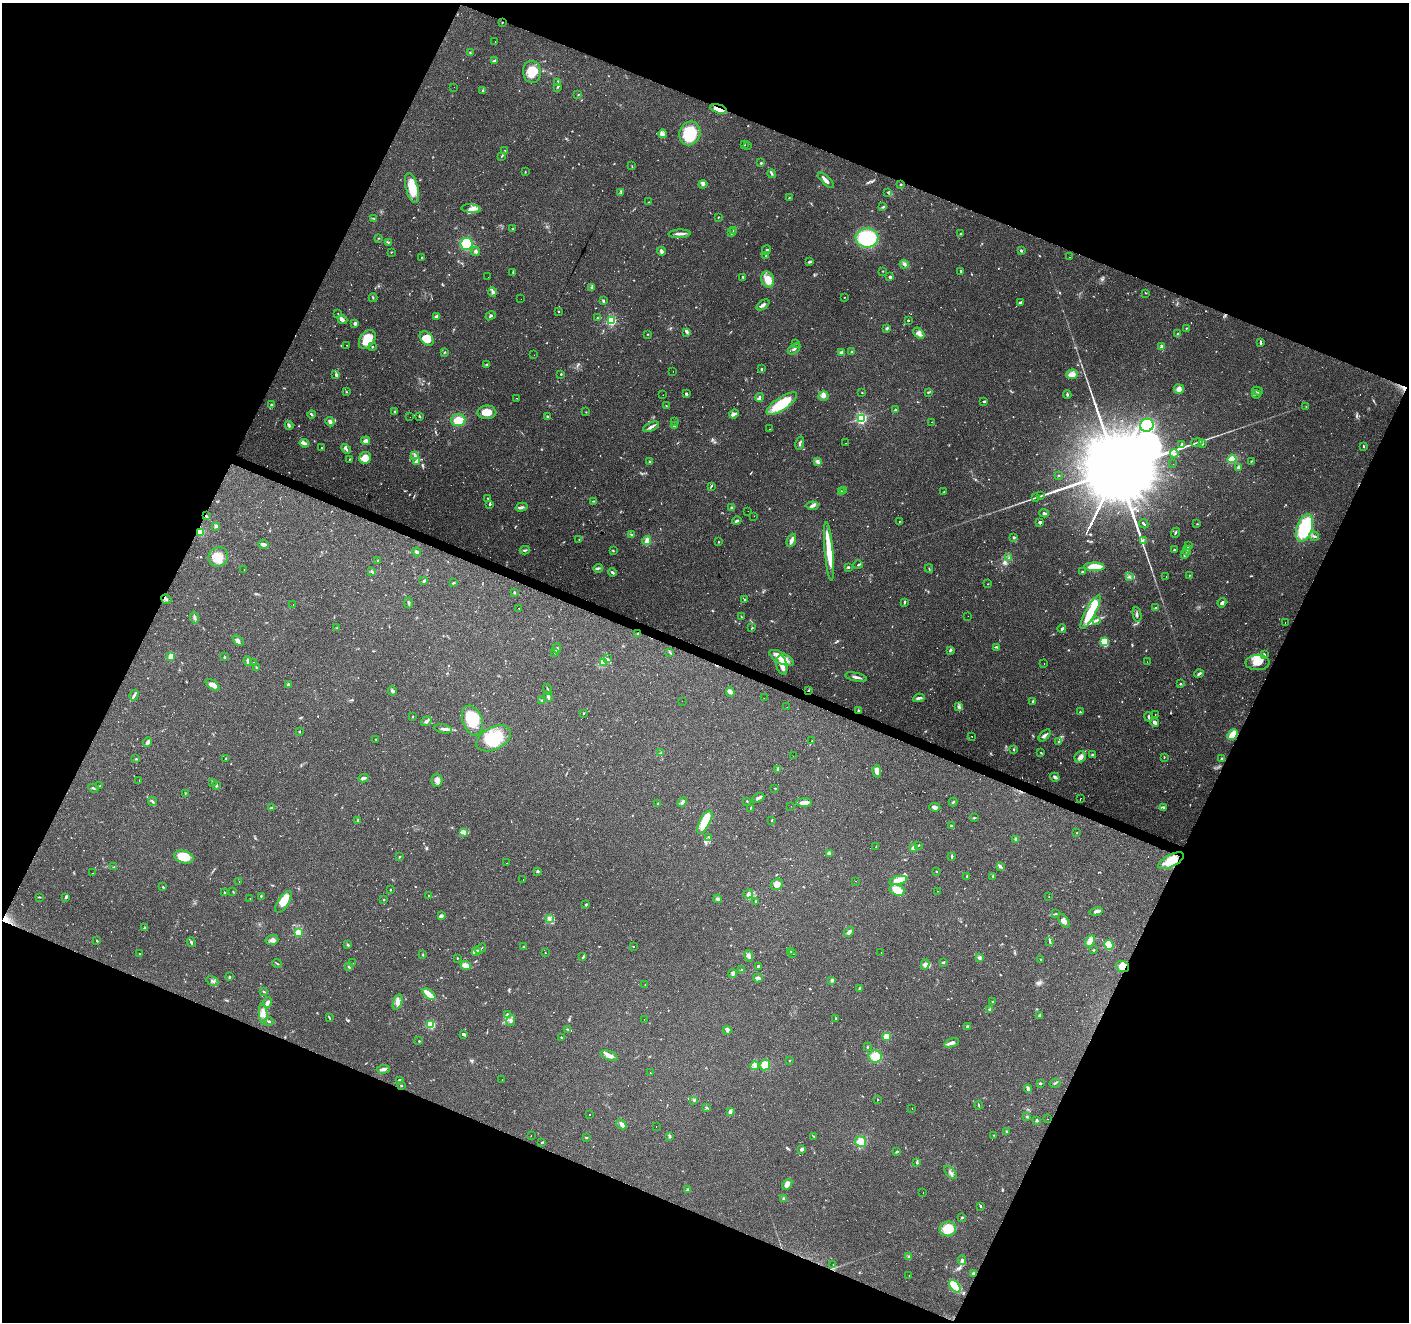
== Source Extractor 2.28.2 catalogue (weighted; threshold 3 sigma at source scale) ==
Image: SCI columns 1-5626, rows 204-5482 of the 5631 x 5751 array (HDU 1 of 3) = the unmasked area's bounding box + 8 px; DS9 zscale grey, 4 x 4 block average (1 PNG px = mean of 4 x 4 image px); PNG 1411 x 1324 px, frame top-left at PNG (2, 3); each listed source drawn as its Kron ellipse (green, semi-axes under 4 px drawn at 4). Shown black and unused: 44% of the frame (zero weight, under 2 of 3 exposures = <1% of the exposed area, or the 3 px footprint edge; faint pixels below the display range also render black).
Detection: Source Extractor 2.28.2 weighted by HDU 2 'WHT'. Background 0.0879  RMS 0.0051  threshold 0.0228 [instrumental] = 3 sigma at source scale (4.5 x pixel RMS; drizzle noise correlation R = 1.50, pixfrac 1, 0.0396/0.0396 arcsec/px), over >= 5 px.
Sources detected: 978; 11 too faint to see at this stretch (4 x 4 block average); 91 cosmic-ray / hot-pixel residue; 1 long thin detection or spike segment (spike, bleed or trail) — neither listed nor drawn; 19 coinciding with a brighter row at this scale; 59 inside a brighter listed object's ellipse — not listed separately; of the other 797, all 500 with FLUX_AUTO >= 1.52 (the completeness limit of this list) listed and drawn (297 fainter detections not listed), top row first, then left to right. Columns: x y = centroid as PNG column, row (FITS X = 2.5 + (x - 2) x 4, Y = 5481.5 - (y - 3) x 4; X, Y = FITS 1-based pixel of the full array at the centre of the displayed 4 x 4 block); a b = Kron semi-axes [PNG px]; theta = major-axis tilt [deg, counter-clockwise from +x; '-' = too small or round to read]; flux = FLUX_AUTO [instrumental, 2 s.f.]
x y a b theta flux
502 23 2 2 - 2
495 41 2 2 - 2.1
470 53 2 2 - 2.3
495 61 3 3 - 5.1
532 72 11 9 -83 50
558 82 3 2 - 3.8
454 87 2 2 - 1.7
557 87 3 2 - 3.1
483 90 3 2 - 2.9
578 95 2 2 - 1.7
719 109 8 4 -15 26
690 133 12 10 68 100
662 134 4 3 - 8.5
744 145 2 2 - 2.3
747 146 2 2 - 1.8
505 150 3 2 - 1.9
502 156 3 2 - 2.2
761 163 2 2 - 4.8
632 166 2 2 - 1.5
525 171 2 2 - 1.7
772 174 4 2 - 4.6
826 180 10 3 -43 16
703 184 4 2 - 4.5
901 184 2 2 - 3.4
412 188 15 6 -75 72
621 192 3 2 - 3
888 192 3 2 - 3
789 198 2 2 - 1.8
649 202 2 2 - 1.5
882 207 3 2 - 2.6
471 209 9 3 -5 16
718 217 3 2 - 1.8
373 218 3 2 - 1.9
513 229 2 2 - 5
734 231 2 2 - 3.1
732 232 3 2 - 2.5
680 234 11 3 2 13
961 234 2 2 - 3.6
378 238 3 2 - 1.8
867 238 11 9 -3 200
388 242 3 2 - 2.5
467 244 6 6 - 82
766 250 5 3 - 5
476 251 4 3 - 6.7
661 251 4 2 - 12
1021 251 2 2 - 4.4
391 252 2 2 - 1.7
766 256 2 2 - 1.9
1070 257 2 2 - 1.7
422 258 2 2 - 6.2
809 262 3 2 - 6.2
904 264 5 3 - 7.3
883 271 2 2 - 1.7
960 271 3 2 - 4.3
513 272 3 2 - 2.8
488 277 2 2 - 4.9
743 277 3 2 - 4.9
890 277 3 2 - 6
768 280 8 6 -66 36
591 287 2 2 - 2.4
493 292 4 4 - 8.4
1146 293 3 2 - 1.8
844 297 2 2 - 3.2
373 298 4 2 - 2.8
521 299 2 2 - 2.2
603 301 4 2 - 3.9
1020 302 4 2 - 6.3
763 305 7 3 36 8.7
559 311 2 2 - 1.8
338 313 2 2 - 1.8
436 316 4 3 - 5.9
491 316 5 2 - 5
597 318 2 2 - 2.9
342 320 5 3 - 6.3
908 320 2 2 - 6.8
611 321 2 2 - 320
355 323 3 3 - 7.5
887 328 3 2 - 5.6
1186 328 2 2 - 2.2
687 332 4 2 - 4.7
919 333 6 4 -45 12
1178 333 3 2 - 2.5
648 334 2 2 - 1.8
427 338 8 5 -49 31
367 340 10 7 55 79
795 343 4 2 - 3.3
1261 343 3 2 - 5.7
347 345 2 2 - 1.7
372 347 3 2 - 1.8
1162 347 2 2 - 61
794 349 7 2 37 5.8
444 352 3 2 - 2.7
852 352 2 2 - 2.2
841 353 4 3 - 7.6
534 355 2 2 - 2.7
487 364 2 2 - 3.1
761 369 2 2 - 7.1
673 371 2 2 - 1.8
561 374 2 2 - 3.2
1072 374 6 4 4 20
336 375 4 2 - 7.9
1179 389 5 4 - 22
1257 391 5 3 - 7.3
346 392 2 2 - 2.4
862 392 2 2 - 2.7
928 392 2 2 - 3
686 394 2 2 - 17
1067 394 4 2 - 4.1
1256 394 4 2 - 4.7
663 395 2 2 - 4.4
823 396 5 4 - 12
516 398 2 2 - 1.7
760 398 4 2 - 6.1
984 401 3 2 - 3.2
782 404 18 6 34 110
271 405 3 2 - 3.7
666 406 2 2 - 1.7
1306 407 2 2 - 1.6
895 410 3 2 - 4.1
394 411 2 2 - 2.1
487 412 9 7 1 36
586 412 2 2 - 1.9
311 414 4 2 - 4.5
734 414 5 3 - 7.9
420 416 2 2 - 2.8
410 417 2 2 - 14
548 417 4 2 - 3.2
861 418 2 2 - 540
458 420 7 6 - 41
674 421 3 2 - 2.7
330 422 5 4 - 9.1
932 422 2 2 - 12
289 425 4 3 - 5.3
1147 425 7 6 - 100
674 426 3 3 - 5.2
651 427 8 3 24 9.9
770 429 2 2 - 2.4
366 441 4 2 - 15
1197 442 6 2 11 4.4
304 443 5 3 - 10
800 443 7 2 75 5.5
846 443 2 2 - 1.7
1182 444 2 2 - 18
1203 444 2 2 - 1.7
1364 447 2 2 - 2.2
322 448 3 2 - 2.7
346 449 6 2 -46 4.7
1174 453 4 3 - 5.5
414 456 3 2 - 3
365 458 6 5 - 33
349 459 2 2 - 2.3
1232 459 4 4 - 30
416 461 4 3 - 7.1
818 461 3 3 - 5.5
1251 461 2 2 - 1.9
650 462 2 2 - 3.2
1173 464 2 2 - 8.3
1238 467 2 2 - 20
1058 475 2 2 - 1.8
711 486 3 2 - 2.9
844 490 2 2 - 1.9
841 492 3 2 - 3.3
944 492 2 2 - 1.8
1040 496 4 2 - 3.1
1036 497 2 2 - 1.8
488 498 2 2 - 2.7
593 501 2 2 - 1.8
490 504 2 2 - 4.4
812 506 6 3 5 7.5
521 507 6 2 14 6
732 508 4 3 - 5.6
748 511 2 2 - 3.3
1044 513 4 2 - 4.9
206 516 3 2 - 3.3
754 516 2 2 - 1.9
737 521 5 2 - 5.9
899 521 2 2 - 28
1040 522 4 2 - 7.5
1144 524 5 2 - 3.9
1197 524 2 2 - 1.6
216 526 2 2 - 26
1305 528 14 7 71 220
200 532 2 2 - 130
1175 533 5 2 - 3.2
632 535 4 3 - 4.9
1314 536 5 2 - 5
1014 537 3 2 - 4.3
579 540 2 2 - 1.6
791 540 7 3 67 13
647 541 4 3 - 20
1143 541 2 2 - 1.6
718 542 3 2 - 2.3
263 544 5 2 - 12
1188 546 2 2 - 2.3
525 550 5 2 - 4.8
1174 550 2 2 - 3.7
1187 550 5 2 - 5
613 551 3 2 - 2.3
829 551 29 4 -85 69
416 552 5 2 - 6.5
1184 555 2 2 - 6.4
218 557 10 9 - 47
1009 558 2 2 - 1.8
378 561 2 2 - 1.6
858 565 4 2 - 3.9
848 567 3 2 - 3.4
1094 567 10 4 0 57
598 568 5 3 - 5
929 569 4 2 - 2.8
244 570 2 2 - 1.6
371 572 3 2 - 3.8
612 572 4 2 - 7
1082 572 2 2 - 2.3
1189 575 2 2 - 2.8
1129 576 2 2 - 2.2
1166 576 2 2 - 1.7
424 581 3 2 - 6.4
453 583 3 2 - 2.3
988 584 2 2 - 1.5
514 592 3 2 - 2.5
166 599 5 2 - 4.4
745 599 2 2 - 2.7
904 602 3 2 - 3.8
409 603 5 2 - 4.6
1222 603 5 3 - 9.3
293 604 2 2 - 15
519 608 2 2 - 58
1155 608 3 2 - 3.1
1090 612 19 5 62 120
1137 614 7 2 -80 5.7
968 616 2 2 - 1.6
194 617 6 3 -77 6.2
741 617 3 2 - 2.2
1096 620 3 2 - 2.7
1285 622 2 2 - 1.9
337 628 2 2 - 3.7
752 628 3 2 - 1.9
1062 629 4 2 - 4.4
638 633 2 2 - 4.9
238 641 6 3 -43 9.3
1104 642 4 4 - 79
997 647 3 2 - 3.7
557 648 5 3 - 5.9
950 650 4 2 - 4.4
555 652 3 2 - 3
670 652 2 2 - 1.6
1264 654 3 2 - 2.5
171 657 2 2 - 70
224 657 3 2 - 2.8
781 658 13 5 -28 50
607 659 3 2 - 4.5
248 661 5 3 - 8.2
604 662 3 2 - 4.1
1147 662 2 2 - 1.5
254 663 2 2 - 4.3
1258 663 12 7 0 44
1044 664 2 2 - 2.9
782 665 9 5 -77 24
257 668 3 2 - 2.5
1199 674 5 2 - 6.4
856 677 11 2 -12 10
1180 684 2 2 - 12
213 685 8 4 -37 16
288 685 3 2 - 7.6
547 689 5 2 - 3.9
808 690 3 2 - 2.2
392 691 4 3 - 5.9
730 692 5 3 - 8.2
134 695 5 2 - 6.1
548 697 5 3 - 6.4
764 698 2 2 - 2.3
919 698 6 2 11 9.3
542 700 2 2 - 1.5
682 701 2 2 - 1.7
1033 701 2 2 - 9.3
787 707 2 2 - 1.8
959 707 4 3 - 5.6
858 711 3 2 - 3.5
1080 712 3 2 - 3.3
583 713 2 2 - 2.1
1155 714 2 2 - 19
413 716 2 2 - 2.6
1148 717 5 2 - 3.9
426 721 5 3 - 10
472 721 15 10 -71 110
1155 722 4 3 - 11
443 729 9 3 -11 11
299 732 3 2 - 2.1
1045 735 7 3 46 9.4
1233 735 6 3 47 57
971 736 2 2 - 1.6
493 738 19 11 26 130
375 739 2 2 - 1.7
812 741 2 2 - 2.2
1059 741 4 2 - 2.6
148 742 5 2 - 15
1014 749 4 2 - 2.8
1041 752 2 2 - 1.5
660 753 2 2 - 1.7
1092 754 3 2 - 2.7
793 756 2 2 - 8.5
1080 757 6 5 - 12
1164 757 2 2 - 2.2
226 758 2 2 - 1.7
136 759 2 2 - 2.6
1222 759 3 2 - 7.2
778 769 4 2 - 5.3
877 771 6 4 -87 17
1055 777 5 3 - 7.7
364 778 5 3 - 7.2
139 780 2 2 - 2.8
437 780 6 5 - 13
212 783 3 2 - 2.3
216 785 4 3 - 5.2
100 786 2 2 - 9.4
93 788 5 2 - 3.5
775 788 3 2 - 2.1
185 793 2 2 - 1.6
758 798 6 3 25 8.8
1080 799 2 2 - 4.5
152 801 5 2 - 3.8
747 801 2 2 - 3.6
682 802 6 3 42 7.9
953 802 4 2 - 3
804 803 8 3 0 28
658 804 3 2 - 3.5
791 806 2 2 - 1.7
935 807 5 3 - 9.1
1163 807 4 2 - 3.7
272 808 3 2 - 3.4
750 809 2 2 - 1.5
974 818 3 2 - 2.5
772 820 3 2 - 2.1
358 821 3 2 - 6.3
705 822 13 5 61 89
951 826 4 2 - 4.4
464 833 4 2 - 5.1
1077 833 2 2 - 1.6
709 837 3 2 - 2.6
1016 839 4 3 - 6.7
918 845 3 2 - 2.6
876 847 2 2 - 2.1
913 848 2 2 - 69
829 853 4 2 - 8.8
952 856 3 2 - 3.2
184 857 10 6 -16 81
399 857 3 2 - 2.2
1171 861 14 6 28 65
507 863 2 2 - 2.3
1000 866 2 2 - 2.4
114 867 3 2 - 4.3
538 871 3 2 - 5.3
936 871 2 2 - 2
93 873 2 2 - 2.5
967 876 2 2 - 3
993 876 2 2 - 1.9
523 880 2 2 - 2.4
898 880 9 4 13 44
855 881 2 2 - 5.1
239 882 2 2 - 2
777 884 6 5 - 17
163 887 2 2 - 2.6
390 890 2 2 - 1.7
897 890 8 5 -22 38
937 891 2 2 - 1.9
233 892 2 2 - 1.9
224 893 4 2 - 2.9
748 894 5 3 - 7.6
261 896 2 2 - 2.2
429 896 3 2 - 2.3
40 897 3 2 - 2.6
66 897 4 3 - 3.7
1049 897 2 2 - 2.9
250 898 2 2 - 4.3
718 899 4 3 - 6.9
384 900 2 2 - 2.5
755 901 3 2 - 2.6
283 902 12 5 55 46
586 904 2 2 - 3.1
1096 911 7 3 14 9.9
1056 914 2 2 - 1.6
441 916 3 2 - 9.2
549 918 4 2 - 4.8
1064 921 8 3 -56 12
144 927 3 2 - 3.2
849 932 6 3 47 11
298 933 2 2 - 150
272 940 6 5 - 10
97 941 3 2 - 2.5
1090 941 6 4 62 21
191 942 5 2 - 4.5
1050 942 2 2 - 1.6
347 945 3 2 - 2.9
1109 945 5 4 - 83
524 946 2 2 - 1.8
633 946 2 2 - 1.6
481 949 6 2 35 4.6
1094 950 3 2 - 1.6
476 951 5 2 - 5.2
791 951 2 2 - 1.6
881 952 2 2 - 4.7
545 953 2 2 - 2.8
793 953 2 2 - 1.6
139 954 2 2 - 2.4
423 955 2 2 - 2.2
749 956 6 4 -74 11
583 957 3 2 - 4.1
457 958 2 2 - 3.8
979 958 4 3 - 6.1
1040 959 2 2 - 2.5
943 962 3 2 - 3.2
353 963 2 2 - 1.7
277 964 5 2 - 2.6
925 964 5 4 - 18
466 965 5 3 - 30
348 966 2 2 - 2.7
758 966 2 2 - 5.7
1122 966 7 5 -20 26
741 969 2 2 - 2.3
733 974 4 3 - 5
230 976 3 2 - 2.2
758 978 5 3 - 9.2
832 980 3 3 - 5.4
212 981 6 2 -32 6
645 985 2 2 - 1.6
859 988 3 2 - 3
264 992 4 2 - 2.7
429 994 7 2 -41 58
992 1001 2 2 - 2.2
267 1002 5 3 - 15
397 1002 8 4 70 18
990 1009 3 2 - 3.1
263 1013 10 4 -86 19
507 1014 4 2 - 2.9
1039 1015 3 2 - 2.5
329 1018 3 2 - 2.4
644 1019 2 2 - 2
835 1019 2 2 - 1.7
269 1021 4 2 - 3.5
511 1021 5 3 - 7.1
431 1024 2 2 - 220
967 1026 3 3 - 4.4
568 1029 4 2 - 3.6
727 1030 4 3 - 10
464 1034 4 3 - 4.5
886 1036 2 2 - 120
561 1037 2 2 - 7.7
419 1041 2 2 - 5.6
952 1043 7 3 19 14
867 1047 3 2 - 2.3
609 1055 9 3 -21 18
875 1056 7 6 - 44
789 1060 2 2 - 1.8
765 1065 5 5 - 35
755 1066 4 3 - 7.2
383 1069 6 2 2 12
650 1073 2 2 - 5.1
502 1079 2 2 - 1.8
400 1080 2 2 - 7.8
1040 1083 3 2 - 3
1055 1083 5 2 - 2.9
401 1086 3 2 - 2.4
1028 1089 4 3 - 13
694 1100 3 2 - 2.2
878 1100 2 2 - 2.4
979 1105 4 2 - 2
706 1108 3 2 - 4.4
912 1109 2 2 - 1.6
730 1111 3 2 - 8.9
589 1115 2 2 - 6
1027 1117 3 2 - 2.4
1047 1119 2 2 - 7.6
1037 1120 2 2 - 9
621 1124 6 4 -42 14
656 1126 2 2 - 2.6
1006 1132 3 2 - 2.4
994 1135 2 2 - 1.6
531 1136 2 2 - 3.1
669 1136 3 2 - 4.3
814 1136 2 2 - 1.8
586 1137 2 2 - 3.1
542 1142 4 2 - 2.3
861 1142 6 5 - 38
802 1149 4 2 - 8.6
897 1152 4 2 - 3.2
917 1163 3 2 - 2.5
951 1173 8 2 -46 6.9
787 1184 6 3 49 13
688 1190 2 2 - 9.3
923 1193 2 2 - 2
784 1199 3 2 - 6.1
981 1206 3 2 - 4.1
962 1218 2 2 - 5.8
948 1229 8 7 - 66
908 1257 2 2 - 1.7
962 1260 4 3 - 8.8
833 1265 2 2 - 2.5
973 1273 3 3 - 3.8
909 1276 2 2 - 1.8
955 1286 7 4 -47 110
Overlapping masked pixels (flux is a lower limit): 9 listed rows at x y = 719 109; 206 516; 200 532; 166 599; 638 633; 808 690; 858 711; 1171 861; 1122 966
Diffuse or blended objects may show on this block-average render without a row.